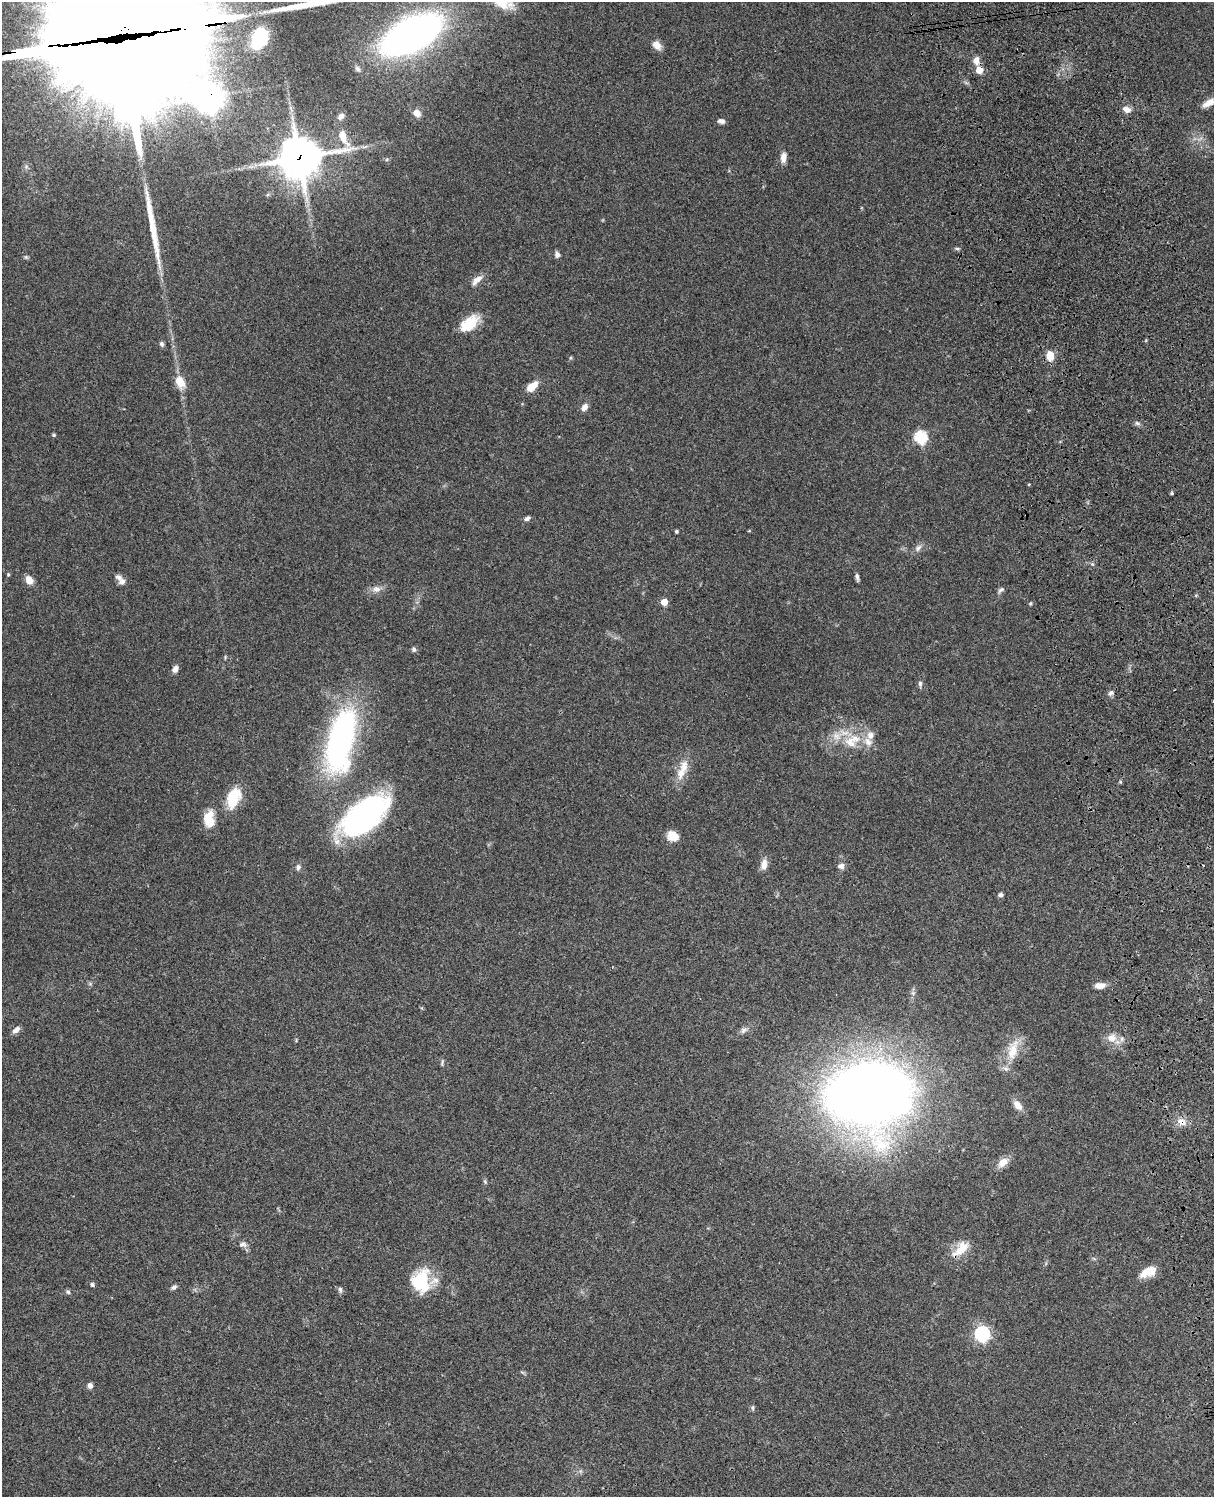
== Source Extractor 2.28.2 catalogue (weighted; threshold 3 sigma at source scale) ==
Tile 6 of 4 x 3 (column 2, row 2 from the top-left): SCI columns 1334-2545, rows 1773-3267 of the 5088 x 4928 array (HDU 1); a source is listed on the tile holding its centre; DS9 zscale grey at full resolution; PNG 1216 x 1499 px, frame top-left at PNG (2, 2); no overlay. Shown black and unused: <1% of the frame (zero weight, under 3 of 4 exposures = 6% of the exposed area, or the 3 px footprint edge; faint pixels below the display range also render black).
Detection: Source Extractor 2.28.2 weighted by HDU 2 'WHT'; one run over the whole footprint, this tile lists its part. Background 0.0975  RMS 0.0063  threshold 0.0285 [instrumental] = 3 sigma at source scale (4.5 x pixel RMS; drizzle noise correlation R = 1.50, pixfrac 1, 0.05/0.05 arcsec/px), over >= 5 px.
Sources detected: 96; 8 inside a brighter object's white glare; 2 long thin detections or spike segments (spike, bleed or trail) — not listed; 8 inside a brighter listed object's ellipse — not listed separately; the other 78 listed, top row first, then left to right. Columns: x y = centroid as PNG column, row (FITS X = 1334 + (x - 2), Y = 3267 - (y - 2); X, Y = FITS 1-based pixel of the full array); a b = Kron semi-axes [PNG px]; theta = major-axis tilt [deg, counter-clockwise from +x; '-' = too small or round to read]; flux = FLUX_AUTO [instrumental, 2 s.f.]
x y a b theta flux
120 30 73 56 -13 18000
411 34 44 20 28 370
259 38 29 20 67 24
657 45 10 8 -47 5.3
976 60 9 7 -89 4.1
357 68 8 6 -47 1.7
979 70 7 6 - 7.7
1208 103 20 8 31 5.8
1127 109 10 7 -27 4
417 113 8 7 - 4.2
341 116 9 7 38 2.5
721 121 9 6 -10 2
343 137 24 10 -64 9.5
783 157 13 7 81 4.2
299 158 16 15 - 1400
957 249 6 4 0 0.96
557 255 7 5 84 2.4
26 257 6 5 - 0.91
477 280 17 7 42 4.5
469 323 23 12 40 16
162 344 6 5 - 1.5
1050 356 10 8 -86 7.8
180 382 16 10 -65 9
532 386 14 8 42 7.9
584 407 9 6 54 3.4
1137 423 6 5 - 1.4
54 435 5 4 - 0.77
921 437 6 6 - 65
1172 493 4 3 - 0.89
527 518 7 5 29 1.7
676 531 3 3 - 0.99
918 548 11 7 46 2.7
8 574 5 4 - 0.69
857 577 10 4 -80 1.7
29 580 10 8 -50 5
122 581 10 8 2 2.9
376 589 12 9 4 4
1001 590 10 5 36 1.6
664 602 5 5 - 8.5
1030 603 5 4 - 0.76
414 649 6 6 - 1.3
175 669 8 6 74 3
920 684 8 5 89 1.5
1111 693 8 7 - 1.9
870 735 12 10 87 4.7
341 741 73 27 78 160
851 743 20 14 -33 13
682 770 32 11 69 11
232 799 25 15 88 14
364 815 50 25 38 150
209 819 19 12 -87 11
672 834 13 8 1 5.6
764 865 13 7 81 4.8
841 866 8 7 - 2.6
298 867 8 6 79 1.8
1000 895 6 4 8 1.7
1100 985 14 7 5 4.6
16 1030 10 6 39 2.9
744 1030 11 7 34 2.5
1112 1038 14 12 -9 7
1013 1050 33 14 76 14
442 1062 11 3 81 1
868 1094 62 47 7 920
1018 1105 13 8 -48 5.1
1182 1122 13 10 -35 5.3
1003 1162 15 9 41 6.1
485 1182 6 4 -47 0.87
243 1244 11 8 4 2.6
961 1249 23 12 46 12
1148 1272 21 11 25 8.6
420 1281 29 19 68 26
92 1284 5 5 - 1.2
174 1287 8 5 34 1.6
340 1290 8 5 -82 1.3
68 1292 7 5 -18 1.3
982 1334 6 6 - 140
90 1385 6 6 - 2.4
752 1408 8 4 -90 0.98
Overlapping masked pixels (flux is a lower limit): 4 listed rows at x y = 120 30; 299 158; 1182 1122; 961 1249
Isophote crosses this tile's border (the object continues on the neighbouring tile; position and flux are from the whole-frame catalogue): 3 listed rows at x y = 120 30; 411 34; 1208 103